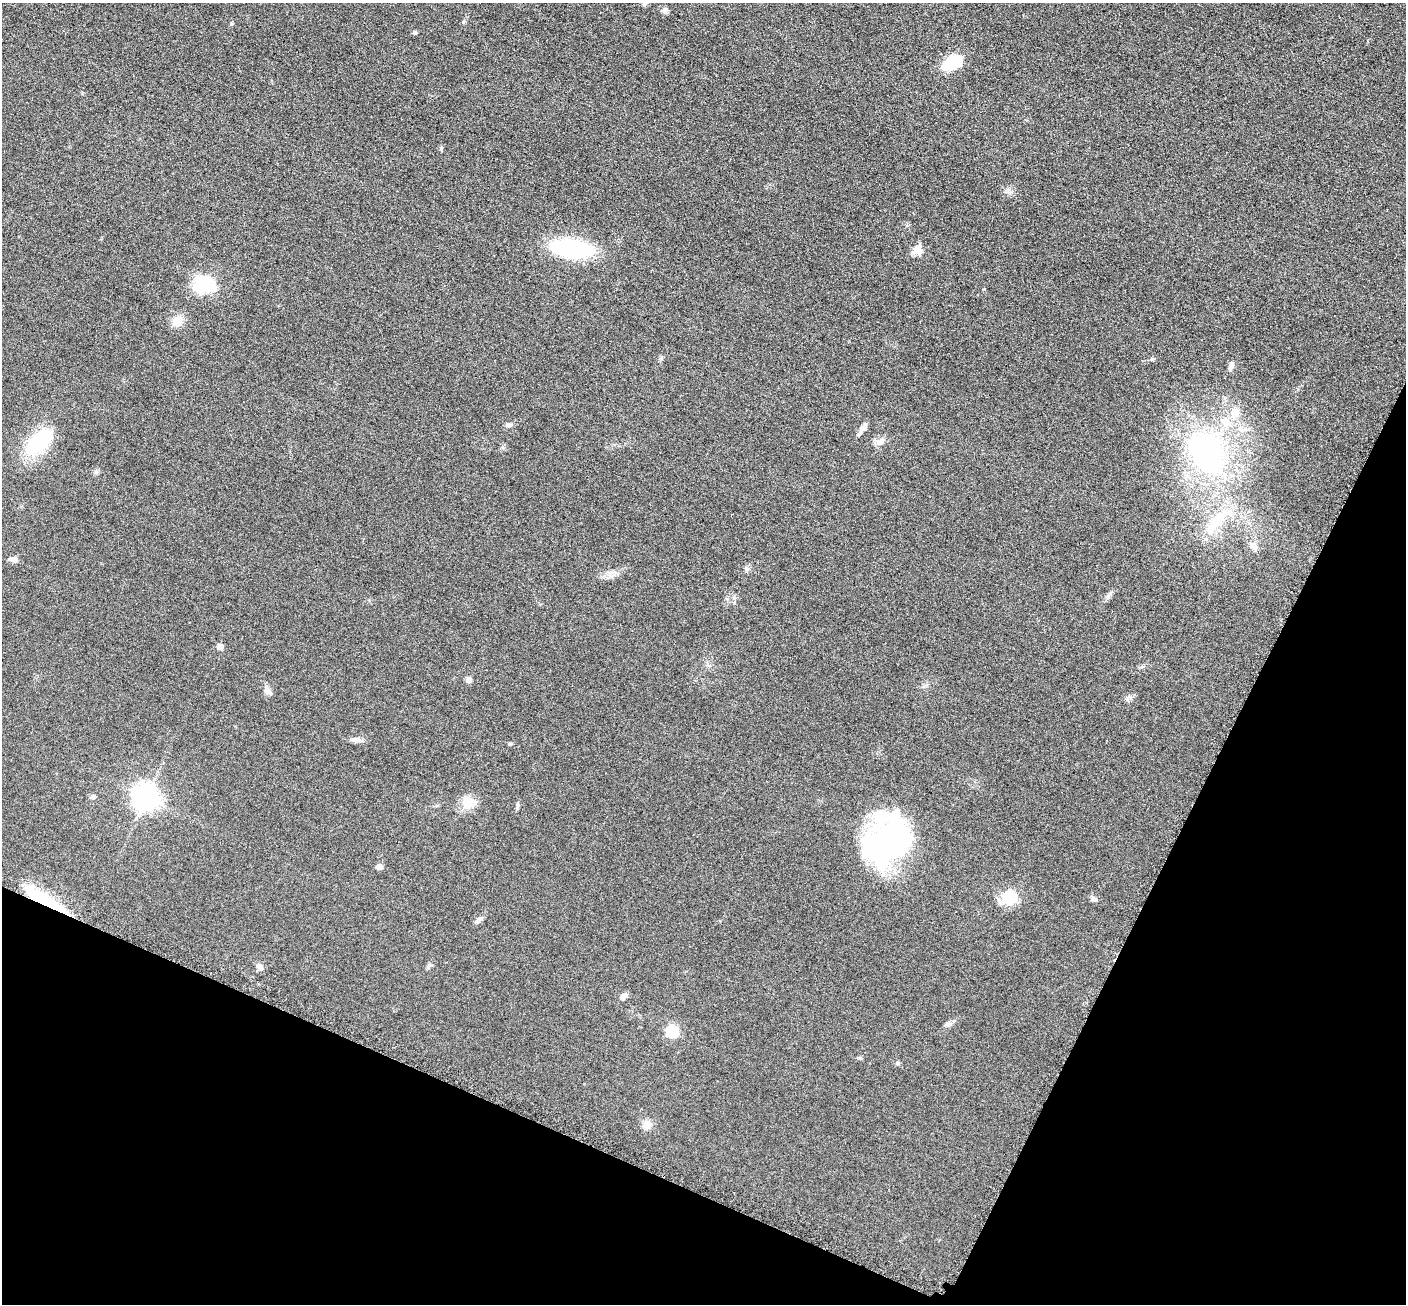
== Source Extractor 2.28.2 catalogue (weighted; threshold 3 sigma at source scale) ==
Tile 15 of 4 x 4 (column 3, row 4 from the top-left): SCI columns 2823-4226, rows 154-1455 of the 5650 x 5662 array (HDU 1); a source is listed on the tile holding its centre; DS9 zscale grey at full resolution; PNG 1408 x 1306 px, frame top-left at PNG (2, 3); no overlay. Shown black and unused: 23% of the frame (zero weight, under 3 of 6 exposures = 2% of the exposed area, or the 3 px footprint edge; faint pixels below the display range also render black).
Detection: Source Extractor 2.28.2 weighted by HDU 2 'WHT'; one run over the whole footprint, this tile lists its part. Background 0.0814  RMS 0.0096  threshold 0.0393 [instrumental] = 3 sigma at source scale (4.09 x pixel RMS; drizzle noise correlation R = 1.36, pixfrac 0.8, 0.05/0.05 arcsec/px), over >= 5 px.
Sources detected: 46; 1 inside a brighter object's white glare — not listed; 3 inside a brighter listed object's ellipse — not listed separately; the other 42 listed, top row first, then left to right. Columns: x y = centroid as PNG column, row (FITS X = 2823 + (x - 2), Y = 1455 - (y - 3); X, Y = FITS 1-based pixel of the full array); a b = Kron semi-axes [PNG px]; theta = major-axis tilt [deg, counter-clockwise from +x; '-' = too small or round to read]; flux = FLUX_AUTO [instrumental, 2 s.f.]
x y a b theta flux
665 10 8 7 - 2.9
463 21 7 3 71 1.2
231 24 5 4 - 1.3
415 33 6 5 - 1.4
952 63 20 13 26 36
571 248 38 16 -8 100
918 250 13 12 - 8.1
204 285 26 18 4 44
177 321 14 13 - 11
1231 366 14 6 76 3.8
509 425 8 6 3 2.6
862 428 15 6 57 4.1
39 441 37 20 45 51
881 441 14 9 19 5.5
1207 453 67 48 -61 220
1218 520 28 16 63 32
1255 547 16 4 -86 3.6
12 559 13 6 -3 3.8
746 569 7 6 - 2.3
610 573 9 7 1 4.3
1109 595 14 4 52 2.7
734 597 6 4 -20 1.5
220 647 5 5 - 8.1
468 680 7 6 - 4.1
267 691 16 8 -53 4.3
357 739 15 5 -20 3.6
93 797 6 6 - 2.2
146 798 8 8 - 930
468 803 20 16 -20 13
517 805 9 3 85 1.6
888 843 45 36 52 240
379 867 8 6 -7 4
1009 897 6 6 - 130
1093 899 8 6 -40 2.8
47 903 51 12 -33 74
478 920 12 6 41 3.3
260 967 12 7 -52 3.6
623 996 9 6 42 4.2
947 1024 9 6 14 2.5
672 1031 6 6 - 88
898 1063 6 4 19 1.2
647 1125 13 11 49 6.7
Overlapping masked pixels (flux is a lower limit): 1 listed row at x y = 47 903
Unlisted compact peaks at least as high as the median listed source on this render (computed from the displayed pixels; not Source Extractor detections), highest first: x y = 441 148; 96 472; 1152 359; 859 1058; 510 744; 1127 699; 984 289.